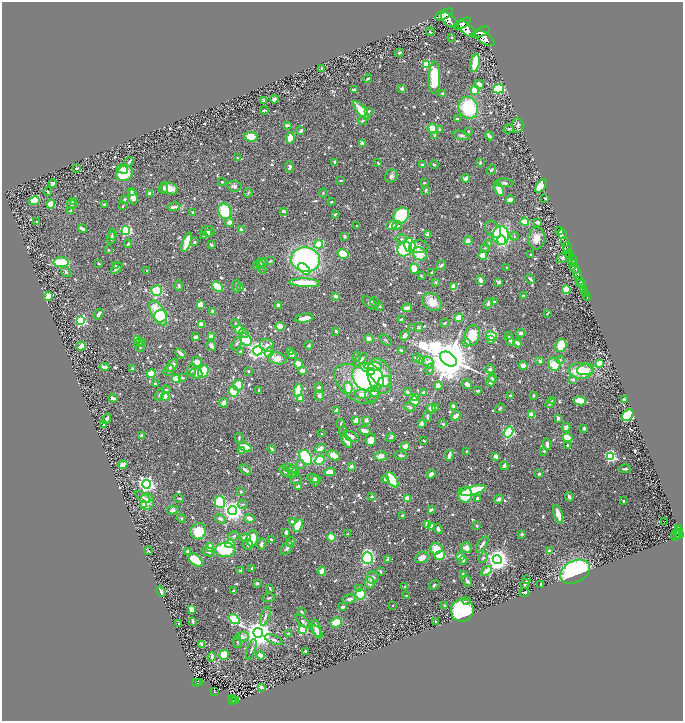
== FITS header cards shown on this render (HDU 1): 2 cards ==
NAXIS1  =                 1362
NAXIS2  =                 1437

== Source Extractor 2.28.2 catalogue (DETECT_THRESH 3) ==
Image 1362 x 1437 px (HDU 1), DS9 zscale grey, zoomed out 1/2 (1 PNG px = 2 x 2 image px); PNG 685 x 723 px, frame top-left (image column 2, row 1437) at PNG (2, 2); each listed source drawn as its Kron ellipse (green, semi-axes under 4 px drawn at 4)
Background 0.645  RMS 0.022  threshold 0.0668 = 3 sigma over >= 5 px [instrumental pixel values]
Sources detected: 848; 27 cannot appear on this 1/2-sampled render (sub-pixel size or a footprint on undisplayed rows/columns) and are neither listed nor drawn; of the other 821, the 500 brightest by FLUX_AUTO listed and drawn (321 fainter detections omitted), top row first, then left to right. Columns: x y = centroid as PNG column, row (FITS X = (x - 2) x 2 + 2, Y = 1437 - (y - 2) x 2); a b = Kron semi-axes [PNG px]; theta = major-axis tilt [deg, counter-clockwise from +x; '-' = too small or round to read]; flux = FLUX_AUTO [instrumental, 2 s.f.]
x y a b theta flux
444 14 9 4 27 4600
449 20 9 5 -41 5200
462 24 9 4 28 5000
467 29 10 5 -40 5300
430 32 4 3 - 5
481 32 10 4 25 5000
452 37 2 2 - 4.7
485 38 11 5 -36 6400
399 53 4 3 - 7.9
475 63 9 3 79 170
426 64 3 3 - 350
321 68 3 2 - 4.7
368 78 4 2 - 5.2
434 78 16 5 89 200
479 84 5 4 - 41
402 88 4 4 - 7.7
499 89 5 4 - 160
354 90 3 2 - 12
475 90 5 4 - 110
443 94 4 3 - 16
274 99 4 3 - 17
264 101 4 2 - 16
468 108 11 9 -66 260
264 110 4 2 - 6.3
361 110 12 3 -52 110
369 111 4 3 - 4.8
457 119 3 2 - 7.7
363 120 4 3 - 6.5
287 125 4 2 - 8.4
518 125 7 5 -87 11
433 128 5 4 - 53
509 129 5 3 - 6.1
301 130 4 2 - 14
440 130 3 3 - 9.2
468 131 3 2 - 6.7
434 135 3 3 - 4.6
461 135 8 4 -14 12
489 136 4 2 - 20
251 137 7 5 -7 78
290 138 6 4 82 76
362 143 4 3 - 22
237 158 4 2 - 4.6
129 162 5 2 - 7.8
335 162 2 2 - 29
378 163 3 2 - 6.1
480 163 4 3 - 7.9
422 165 3 3 - 6.1
434 165 4 3 - 5.9
289 167 6 3 -84 8.4
76 168 3 2 - 8.1
122 169 6 4 -18 34
491 170 5 3 - 7.8
124 173 9 7 36 130
391 176 7 5 58 16
466 178 4 4 - 20
341 181 3 2 - 5.3
222 182 3 2 - 8.5
53 183 4 3 - 13
424 183 2 2 - 5.4
504 183 9 4 -4 10
234 186 7 5 -7 15
541 186 8 4 53 270
164 188 5 4 - 8.1
169 188 9 5 -20 47
499 189 7 4 -62 47
426 190 5 3 - 9
48 191 4 1 - 4.7
131 191 3 3 - 4.5
149 193 3 3 - 13
248 193 4 2 - 4.5
323 193 4 3 - 4.9
133 197 7 4 -77 36
545 198 3 2 - 7.5
125 199 4 3 - 5.6
510 200 4 3 - 21
34 201 5 4 - 89
73 202 3 3 - 13
331 202 3 2 - 5.1
50 204 5 4 - 48
71 204 5 4 - 7.5
104 204 3 2 - 5.8
123 206 3 2 - 7.7
174 207 6 3 10 21
71 210 3 3 - 10
225 211 8 6 -68 150
284 211 4 3 - 8.2
193 212 3 3 - 4.5
335 214 4 2 - 5.1
401 215 8 7 - 230
37 222 3 3 - 5
524 222 4 3 - 89
538 222 3 3 - 14
229 223 4 4 - 28
392 225 6 4 26 30
357 226 3 2 - 6.6
397 226 5 4 - 11
82 229 4 2 - 21
241 230 3 2 - 15
493 230 9 7 -47 20
126 231 4 4 - 280
208 231 7 5 -11 16
559 231 3 1 - 99
208 233 3 3 - 6.5
112 234 5 3 - 7.1
427 234 3 3 - 19
562 234 5 2 - 250
501 235 9 8 - 410
204 236 4 3 - 9.9
344 236 3 3 - 7.2
514 236 4 3 - 5
111 238 6 4 85 14
536 238 11 8 88 46
401 239 6 4 7 9.8
502 240 5 4 - 49
468 241 4 4 - 22
187 242 10 3 72 160
194 242 4 3 - 6.4
565 242 5 2 - 1400
489 243 4 3 - 6.3
128 244 4 2 - 5.3
319 244 4 4 - 87
211 245 4 2 - 8.2
410 245 7 5 -75 210
419 247 9 6 4 29
485 248 4 3 - 5.1
568 248 5 2 - 1700
405 249 8 7 - 380
108 250 3 2 - 4.8
343 254 6 4 -30 130
420 254 7 6 - 100
569 254 4 2 - 480
531 255 2 2 - 4.7
483 256 4 4 - 51
563 257 8 4 37 12
569 257 4 2 - 570
572 259 5 2 - 750
306 260 14 12 -12 910
270 261 4 3 - 4.6
61 262 7 5 -1 140
261 262 6 4 2 7.7
99 264 3 2 - 5.3
262 264 5 4 - 8.7
574 264 4 2 - 350
441 265 5 3 - 9.8
115 266 3 3 - 5.4
256 266 3 3 - 9.9
261 267 7 3 -65 8.1
117 268 7 3 42 16
506 268 3 2 - 4.8
575 268 6 3 -43 1100
304 269 7 4 -46 140
414 269 5 4 - 49
147 270 2 2 - 12
66 272 6 3 -54 8.1
432 273 2 2 - 8.5
578 274 6 3 -74 3300
421 276 2 2 - 6.4
530 279 5 2 - 8.9
481 280 5 3 - 16
580 280 3 2 - 700
436 282 4 3 - 5.6
499 282 4 4 - 14
305 283 15 4 -3 140
582 284 5 2 - 1400
179 286 5 3 - 5.6
236 286 6 2 -88 13
218 287 6 4 -42 150
240 287 3 3 - 7.7
454 287 4 3 - 54
584 289 3 2 - 280
157 290 5 5 - 150
566 290 4 4 - 100
585 293 2 2 - 240
48 296 4 3 - 71
336 296 3 2 - 15
523 296 3 2 - 4.8
587 297 2 1 - 33
375 302 5 3 - 6
432 302 10 8 -35 54
494 302 3 3 - 10
370 303 9 4 -41 12
488 304 5 3 - 18
200 305 4 3 - 45
279 305 4 3 - 15
380 306 3 2 - 7.5
407 308 5 3 - 27
213 311 3 3 - 20
158 313 14 6 -60 140
547 313 3 1 - 5.3
99 314 6 2 53 16
161 316 7 6 - 230
304 318 9 3 9 38
459 318 4 4 - 70
401 319 4 2 - 11
81 321 3 3 - 540
235 323 4 3 - 4.8
445 323 4 2 - 5
201 324 3 3 - 63
280 326 4 4 - 35
413 327 3 2 - 4.7
418 327 4 4 - 8.3
239 329 5 3 - 80
336 331 3 2 - 11
244 333 5 4 - 9.3
521 333 5 3 - 9.8
405 335 5 3 - 21
211 336 3 3 - 30
472 336 10 7 69 120
492 336 6 4 -32 91
509 336 3 3 - 4.9
196 337 4 2 - 17
137 339 3 3 - 32
369 339 5 3 - 26
246 340 7 5 -57 200
386 340 7 2 -44 4.9
490 340 3 3 - 17
510 340 5 4 - 7.9
139 342 5 4 - 7.9
142 343 3 3 - 23
237 343 7 4 58 11
467 343 3 3 - 24
517 343 4 2 - 25
267 345 7 6 - 18
309 345 4 3 - 6.8
561 345 7 5 69 96
81 346 4 3 - 44
211 346 5 3 - 23
140 347 5 3 - 6.5
241 351 3 2 - 8.2
258 351 5 4 - 1600
402 351 3 2 - 9.5
269 352 5 4 - 41
290 352 4 3 - 12
180 353 6 3 -43 16
292 354 4 3 - 17
357 357 5 4 - 5.6
277 358 9 5 -13 45
416 358 3 2 - 13
448 359 9 6 -35 23000
360 360 8 4 46 14
421 360 4 3 - 11
560 360 4 4 - 8.5
540 361 3 3 - 7.9
197 362 5 5 - 36
428 362 6 5 - 39
599 363 4 3 - 51
298 364 4 3 - 64
554 364 7 6 - 86
172 365 7 3 49 41
373 366 9 4 1 130
523 366 4 3 - 26
104 367 5 3 - 30
132 369 3 2 - 6.2
430 369 5 3 - 7.6
490 369 5 4 - 9.2
585 369 9 5 16 27
169 370 6 3 41 8
191 370 6 5 - 6.6
203 371 6 5 - 180
248 371 2 2 - 5.3
302 371 4 3 - 25
581 371 12 8 -3 130
372 372 4 3 - 58
196 373 6 5 - 27
151 374 5 4 - 93
380 376 18 12 -74 110
182 378 4 3 - 8.7
368 378 17 13 -34 650
492 378 5 4 - 6.2
176 379 4 3 - 87
573 379 4 3 - 14
385 381 6 5 - 50
491 381 6 4 66 14
155 384 3 2 - 13
357 384 25 15 -38 160
467 384 5 3 - 28
238 385 5 5 - 120
438 386 4 4 - 17
319 388 5 4 - 18
348 388 6 4 -81 46
166 390 4 4 - 5.3
298 390 6 3 82 140
234 391 5 4 - 170
259 391 3 2 - 7.9
478 391 4 2 - 7.4
407 392 3 3 - 14
424 392 3 2 - 10
375 393 5 4 - 11
160 394 6 3 60 8.3
363 394 8 4 -2 37
372 394 8 6 53 26
319 395 5 4 - 12
533 395 3 2 - 6.6
510 396 3 3 - 7.6
165 397 4 3 - 68
113 398 5 2 - 9.4
415 398 3 3 - 21
301 399 3 3 - 40
624 400 3 3 - 11
415 401 5 4 - 84
552 401 3 2 - 4.7
580 401 6 4 -12 59
224 403 5 4 - 25
550 403 5 3 - 10
453 406 4 3 - 11
410 407 5 3 - 6.9
435 408 4 3 - 5.8
500 408 5 3 - 6.3
432 409 4 3 - 39
336 411 3 2 - 29
532 415 4 3 - 54
628 415 7 5 46 170
427 416 6 3 83 7
456 416 5 3 - 30
558 418 3 3 - 12
107 419 5 3 - 15
356 420 3 3 - 56
366 420 4 4 - 11
341 423 4 2 - 4.9
422 423 3 3 - 16
443 424 3 3 - 7.5
104 425 2 2 - 7.5
566 427 4 4 - 20
584 428 3 3 - 8.2
343 431 4 3 - 4.6
365 431 6 3 -24 26
508 432 6 4 58 420
321 434 2 2 - 6.3
141 436 4 2 - 15
351 436 8 4 -26 19
567 437 5 3 - 91
239 438 5 2 - 6.7
391 438 5 3 - 6.4
371 440 6 5 - 32
347 441 7 3 -55 48
424 441 4 2 - 5.1
547 444 6 3 -85 20
568 445 3 2 - 8.2
405 446 4 4 - 30
245 447 7 4 -21 120
320 448 6 3 29 28
272 449 4 2 - 12
242 450 4 3 - 13
544 451 4 3 - 5
467 452 3 2 - 8.5
401 455 6 3 -8 13
449 455 5 3 - 25
334 456 7 4 -28 46
381 456 6 4 2 30
496 456 4 3 - 16
611 456 4 3 - 550
306 457 8 5 -56 220
320 460 5 4 - 110
123 465 5 3 - 36
300 465 4 4 - 9.5
351 466 3 3 - 15
504 466 4 3 - 23
290 469 7 4 -13 10
625 469 6 2 0 9.1
245 470 6 3 -42 14
292 470 5 3 - 6.2
286 472 8 3 -31 8
330 472 5 3 - 49
293 473 5 3 - 5
431 474 4 3 - 21
539 474 3 2 - 9.3
314 479 7 4 -14 18
296 480 6 3 22 5.9
386 480 4 3 - 22
392 480 8 4 -57 260
315 481 5 4 - 10
146 484 4 4 - 1400
298 486 4 3 - 13
473 490 13 4 16 210
241 492 4 3 - 5.3
465 495 8 7 - 180
143 497 9 3 -35 7.4
371 497 4 3 - 5.6
569 497 5 2 - 12
179 498 5 2 - 5.2
407 498 4 3 - 72
477 498 4 3 - 8.5
499 499 5 4 - 13
623 501 2 2 - 9.9
147 502 8 7 - 48
220 502 6 5 - 190
243 504 5 4 - 6.8
144 505 4 3 - 31
173 510 6 4 13 15
431 510 4 2 - 16
233 511 4 4 - 3200
558 514 9 3 -73 50
402 515 3 3 - 8.7
182 518 4 4 - 6.3
249 518 5 3 - 21
220 519 6 4 -33 15
665 521 2 1 - 56
292 522 3 3 - 16
427 524 4 2 - 50
298 525 6 4 64 84
477 526 3 3 - 6.1
431 527 4 3 - 38
678 528 4 2 - 170
438 529 5 3 - 12
198 531 8 7 - 120
679 531 4 2 - 240
286 532 3 3 - 16
348 534 3 2 - 4.6
522 534 3 3 - 10
677 534 2 1 - 140
676 535 6 3 69 480
680 535 3 2 - 490
234 536 6 3 17 9.3
331 537 4 3 - 110
245 538 5 3 - 28
252 538 8 5 79 110
271 539 2 2 - 4.6
290 542 5 3 - 10
230 544 4 3 - 120
261 544 5 3 - 20
482 544 9 3 57 18
248 545 5 5 - 12
210 547 4 4 - 61
287 548 7 5 57 14
436 548 6 6 - 57
466 548 5 5 - 25
225 550 10 7 5 300
148 551 4 3 - 4.9
188 551 3 3 - 16
549 551 4 3 - 8.2
208 552 6 4 -24 12
440 555 6 4 18 170
422 557 7 5 28 28
460 557 3 3 - 63
367 558 6 5 - 470
483 558 5 4 - 7.4
497 559 4 4 - 3700
195 560 8 5 -41 150
387 560 3 3 - 8.2
463 560 4 3 - 9.2
252 569 3 2 - 6.7
241 571 4 3 - 8.3
322 571 4 3 - 40
380 571 3 2 - 8.7
487 571 6 4 35 29
575 572 16 10 30 900
463 574 3 3 - 7.4
372 577 6 5 - 19
527 580 4 2 - 16
467 581 6 3 -61 9.4
257 583 3 3 - 6.6
370 583 5 5 - 25
525 584 5 2 - 11
541 584 3 2 - 12
434 585 5 3 - 7
405 587 3 2 - 4.7
270 588 3 2 - 5.3
359 589 3 3 - 11
161 591 5 3 - 12
233 591 3 3 - 5.2
524 592 4 2 - 5.4
360 594 5 5 - 190
406 595 3 2 - 5.3
269 598 6 2 12 4.8
349 599 7 4 9 16
467 600 3 2 - 6.1
392 605 2 2 - 4.8
445 606 2 2 - 30
342 607 3 3 - 11
191 609 4 3 - 42
462 610 12 11 - 450
302 612 4 3 - 6.8
265 616 10 3 72 10
234 619 6 3 -39 470
193 621 4 2 - 5.8
303 621 9 4 -42 13
435 621 3 2 - 6
336 622 6 4 21 66
179 623 2 2 - 4.7
316 628 9 3 -76 35
302 629 3 3 - 340
317 632 7 3 -57 30
258 633 5 5 - 7600
289 634 4 3 - 11
242 637 6 4 5 28
274 640 10 3 -22 10
237 642 6 4 -80 6.3
202 644 4 3 - 19
251 649 11 2 70 8.5
305 651 3 2 - 4.5
224 655 5 5 - 71
261 655 4 3 - 37
212 657 5 3 - 15
199 682 2 1 - 6.8
197 683 3 2 - 91
261 687 3 2 - 12
215 692 3 2 - 68
233 699 4 3 - 250
233 701 2 1 - 64
235 701 2 1 - 20
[321 fainter detections neither listed nor drawn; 27 sub-pixel or undisplayed-footprint detections neither listed nor drawn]